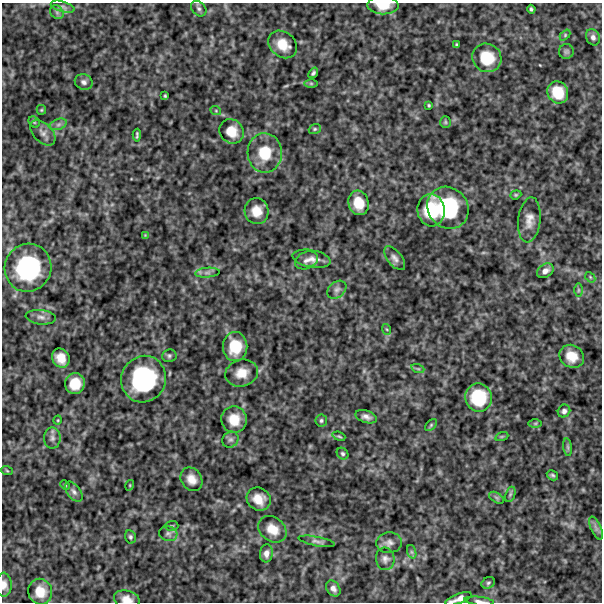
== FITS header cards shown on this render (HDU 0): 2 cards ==
NAXIS1  =                  600
NAXIS2  =                  600

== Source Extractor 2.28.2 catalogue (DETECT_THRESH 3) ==
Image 600 x 600 px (HDU 0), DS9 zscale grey, 1 PNG px = 1 image px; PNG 604 x 604 px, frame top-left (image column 1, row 600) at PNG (2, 3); each listed source drawn as its Kron ellipse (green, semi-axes under 4 px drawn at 4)
Background 500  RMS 130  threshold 388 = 3 sigma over >= 5 px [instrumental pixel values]
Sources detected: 93; all 93 listed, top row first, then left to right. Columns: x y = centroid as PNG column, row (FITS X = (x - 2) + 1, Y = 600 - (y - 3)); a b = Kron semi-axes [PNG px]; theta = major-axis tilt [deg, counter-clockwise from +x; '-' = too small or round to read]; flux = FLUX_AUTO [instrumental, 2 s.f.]
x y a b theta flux
383 5 16 9 -2 1.4e+05
63 7 12 5 -17 3.0e+04
199 9 9 6 -45 2.6e+04
531 9 4 3 - 1.4e+04
57 12 7 6 - 2.2e+04
565 35 6 4 47 1.0e+04
593 37 8 6 -66 3.2e+04
283 44 16 12 -39 1.5e+05
456 45 3 3 - 1.0e+04
566 52 7 7 - 2.0e+04
487 58 15 14 - 2.4e+05
313 73 6 3 52 1.8e+04
84 82 9 7 -24 3.2e+04
311 83 6 4 -1 1.2e+04
558 92 11 10 - 1.9e+05
165 96 3 3 - 1.0e+04
429 105 3 3 - 9.8e+03
41 110 5 4 - 1.0e+04
216 111 5 3 - 8.7e+03
34 122 6 5 - 1.3e+04
445 122 6 5 - 1.3e+04
58 124 9 5 19 2.8e+04
315 129 6 4 21 1.4e+04
232 131 13 11 -43 1.3e+05
43 133 15 9 -44 5.6e+04
137 135 6 3 87 1.4e+04
265 153 20 17 -88 2.6e+05
516 195 5 4 - 1.1e+04
359 203 12 10 -73 1.4e+05
448 208 22 20 -48 7.0e+05
431 210 16 13 -83 3.3e+05
257 211 13 12 - 1.2e+05
529 220 23 11 84 9.5e+04
145 235 4 4 - 6.9e+03
395 258 14 7 -51 4.4e+04
312 259 19 8 -10 6.6e+04
306 260 12 8 24 4.6e+04
28 268 24 23 - 9.3e+05
545 271 9 6 31 4.2e+04
207 273 12 5 5 3.2e+04
590 277 6 4 -48 1.2e+04
337 290 10 7 40 3.6e+04
578 290 6 4 90 1.3e+04
41 317 15 7 -6 4.2e+04
386 329 5 3 - 8.9e+03
235 347 14 12 90 2.3e+05
169 356 7 6 - 1.9e+04
572 356 13 11 -33 1.3e+05
61 358 10 8 -60 9.9e+04
418 369 6 4 -18 1.4e+04
242 373 16 13 15 1.2e+05
144 379 23 22 - 1.0e+06
75 384 10 10 - 1.5e+05
478 397 14 13 - 3.5e+05
564 411 7 6 - 2.8e+04
366 417 11 6 -17 4.2e+04
234 419 13 12 - 1.4e+05
58 420 5 3 - 7.2e+03
321 420 6 6 - 1.8e+04
535 423 6 4 1 1.2e+04
431 425 7 4 46 1.5e+04
339 436 6 3 -21 1.2e+04
502 436 7 4 19 1.2e+04
52 438 10 8 -89 4.0e+04
230 440 8 7 - 2.7e+04
568 447 9 4 -82 1.8e+04
343 454 6 5 - 1.7e+04
7 471 6 3 -20 8.9e+03
552 475 6 4 -31 1.6e+04
191 479 12 10 -57 8.4e+04
65 485 5 3 - 8.8e+03
130 485 5 3 - 7.7e+03
74 492 11 6 -53 3.2e+04
510 494 8 4 70 1.6e+04
497 498 8 5 -31 2.0e+04
259 499 12 11 - 1.1e+05
171 526 7 5 1 1.3e+04
596 528 12 5 -67 3.3e+04
272 529 15 12 -37 1.2e+05
168 534 9 7 -15 3.0e+04
130 537 7 5 -75 1.9e+04
317 541 18 4 -10 3.0e+04
389 543 13 10 5 4.9e+04
412 552 7 4 -71 1.7e+04
266 553 9 6 85 4.6e+04
385 559 11 9 -84 4.2e+04
488 583 7 5 28 1.6e+04
4 585 12 7 -88 5.5e+04
333 588 8 6 -55 4.1e+04
40 592 13 12 - 1.4e+05
127 599 13 9 -14 7.7e+04
458 599 14 5 20 5.7e+04
479 601 15 4 -6 2.9e+04
At the frame edge (FLAGS 8, measured only in part): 5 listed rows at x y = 383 5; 4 585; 127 599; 458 599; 479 601